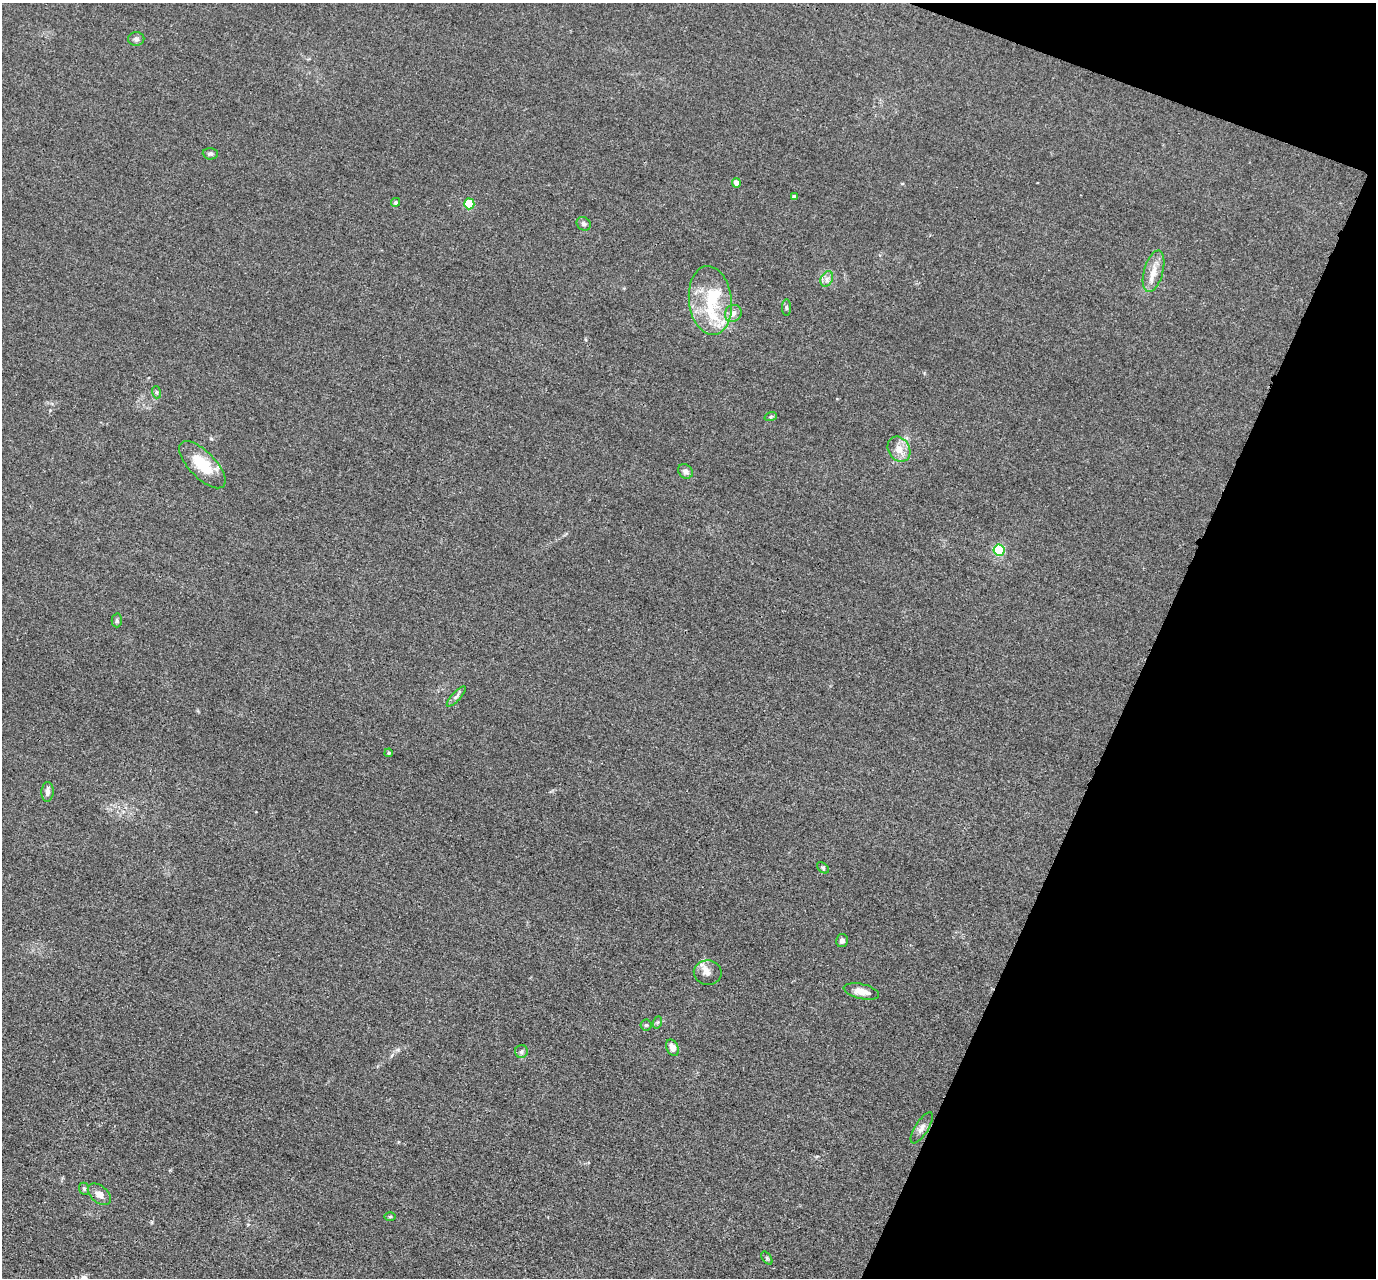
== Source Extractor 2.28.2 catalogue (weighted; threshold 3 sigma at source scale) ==
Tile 8 of 4 x 4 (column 4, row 2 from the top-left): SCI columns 4129-5502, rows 2828-4103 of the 5509 x 5524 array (HDU 1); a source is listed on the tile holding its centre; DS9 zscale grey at full resolution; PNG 1378 x 1280 px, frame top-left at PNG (2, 3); each listed source drawn as its Kron ellipse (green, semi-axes under 4 px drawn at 4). Shown black and unused: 19% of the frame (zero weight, under 3 of 4 exposures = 1% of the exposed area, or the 3 px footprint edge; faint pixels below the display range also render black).
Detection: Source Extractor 2.28.2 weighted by HDU 2 'WHT'; one run over the whole footprint, this tile lists its part. Background 0.028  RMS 0.0044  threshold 0.02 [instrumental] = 3 sigma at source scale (4.5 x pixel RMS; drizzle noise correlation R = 1.50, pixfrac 1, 0.05/0.05 arcsec/px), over >= 5 px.
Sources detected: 37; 1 inside a brighter object's white glare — neither listed nor drawn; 1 inside a brighter listed object's ellipse — not listed separately; the other 35 listed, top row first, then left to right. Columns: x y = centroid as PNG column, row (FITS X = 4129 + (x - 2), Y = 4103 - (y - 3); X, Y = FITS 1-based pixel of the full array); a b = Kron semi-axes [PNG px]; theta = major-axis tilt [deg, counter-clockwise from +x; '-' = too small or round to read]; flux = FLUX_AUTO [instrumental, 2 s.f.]
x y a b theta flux
136 39 8 7 - 1.3
210 154 7 5 -4 1
736 183 5 4 - 3.2
794 197 4 4 - 1.5
396 202 5 4 - 0.75
469 204 5 5 - 22
584 224 7 6 - 1.2
1154 271 21 9 74 5.5
827 279 8 5 61 1.7
710 300 35 21 -83 21
786 308 8 4 -90 0.75
733 313 9 8 - 2.3
156 392 6 4 -72 0.59
771 416 6 4 20 0.59
899 449 13 10 -58 5
202 465 30 13 -46 14
685 471 8 6 -45 1.8
999 550 5 5 - 43
117 620 7 5 -89 0.77
456 696 13 4 48 1.3
389 753 4 3 - 0.57
48 792 10 6 87 1.9
823 868 7 4 -41 0.74
842 941 6 6 - 1.8
708 973 14 12 -3 3.4
861 991 18 7 -13 4.7
658 1022 6 4 70 0.63
646 1025 5 5 - 0.66
672 1048 8 6 -63 3
521 1052 6 6 - 1
922 1128 18 6 58 2.5
84 1189 6 5 - 0.75
99 1194 13 8 -40 3.2
390 1217 6 4 1 0.52
767 1258 7 4 -54 0.67